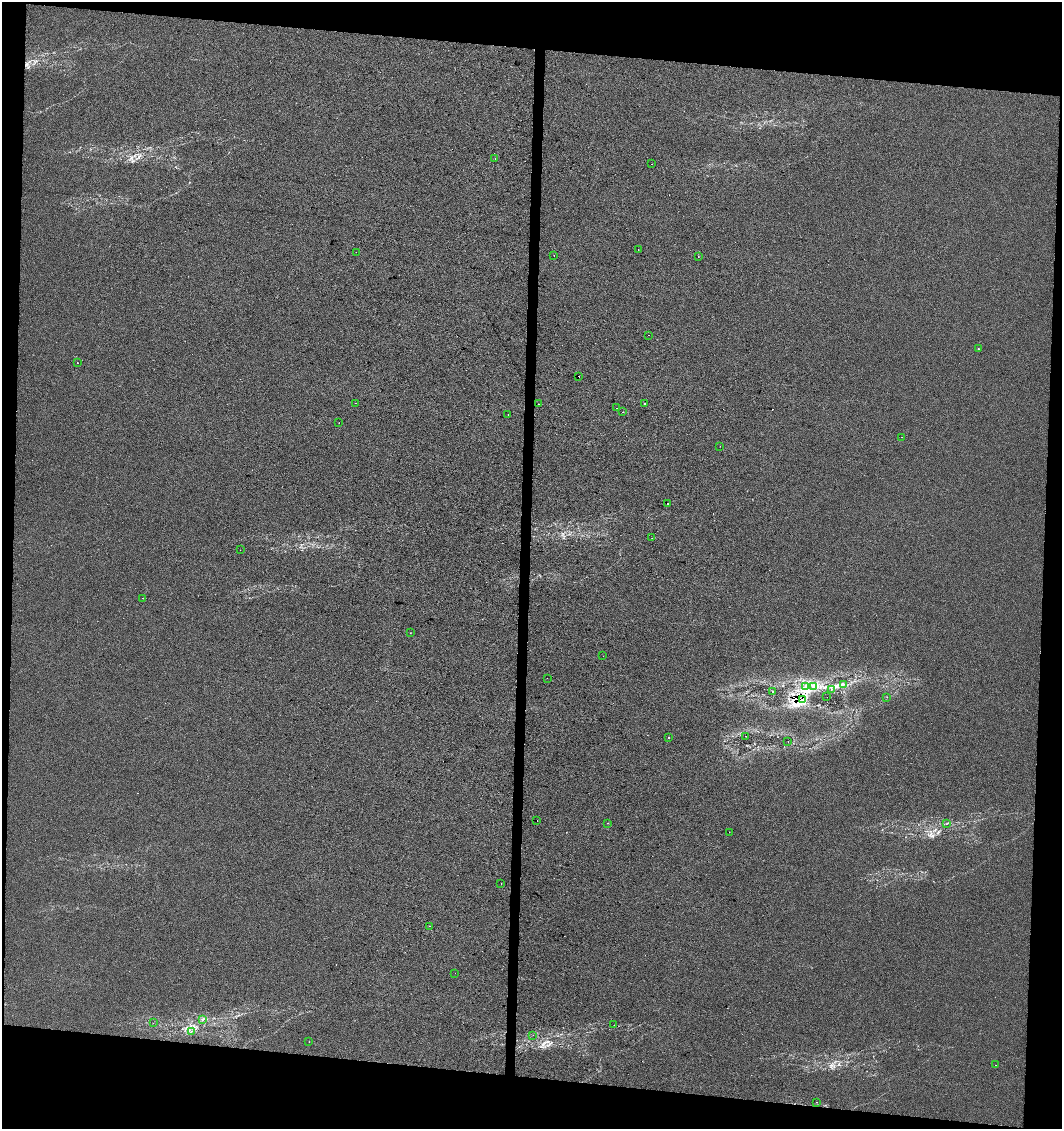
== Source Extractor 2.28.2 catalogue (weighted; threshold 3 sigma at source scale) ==
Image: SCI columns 284-4523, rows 1-4507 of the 4750 x 4514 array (HDU 1 of 3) = the unmasked area's bounding box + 8 px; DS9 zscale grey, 4 x 4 block average (1 PNG px = mean of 4 x 4 image px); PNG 1064 x 1131 px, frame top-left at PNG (2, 2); each listed source drawn as its Kron ellipse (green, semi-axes under 4 px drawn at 4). Shown black and unused: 12% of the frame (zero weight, under 2 of 3 exposures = <1% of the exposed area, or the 3 px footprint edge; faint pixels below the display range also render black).
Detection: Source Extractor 2.28.2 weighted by HDU 2 'WHT'. Background 8.29e-04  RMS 0.0059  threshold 0.0267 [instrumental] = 3 sigma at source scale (4.5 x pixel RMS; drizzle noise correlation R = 1.50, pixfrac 1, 0.0396/0.0396 arcsec/px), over >= 5 px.
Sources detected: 63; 11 cosmic-ray / hot-pixel residue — neither listed nor drawn; the other 52 listed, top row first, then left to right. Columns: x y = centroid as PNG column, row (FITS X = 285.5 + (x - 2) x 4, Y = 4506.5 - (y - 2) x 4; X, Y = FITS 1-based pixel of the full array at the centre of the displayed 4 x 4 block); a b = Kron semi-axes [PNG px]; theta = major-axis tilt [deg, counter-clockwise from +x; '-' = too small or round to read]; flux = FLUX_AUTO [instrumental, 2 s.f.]
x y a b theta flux
495 158 2 2 - 3.3
652 164 2 2 - 1
638 250 2 2 - 0.87
356 252 2 2 - 0.41
554 255 2 2 - 0.59
698 257 2 2 - 0.82
648 335 2 2 - 2
978 348 2 2 - 1.3
77 363 2 2 - 5.8
579 376 2 2 - 2.7
356 403 2 2 - 0.69
538 404 2 2 - 2.6
645 404 2 2 - 4.2
617 408 2 2 - 3.2
623 412 2 2 - 2.5
508 415 2 2 - 2.5
339 423 2 2 - 3.2
901 437 2 2 - 1
720 446 2 2 - 0.5
667 503 2 2 - 3.4
652 538 2 2 - 2.2
240 550 2 2 - 0.57
143 598 2 2 - 2.6
410 633 2 2 - 3.4
603 656 2 2 - 0.51
547 678 2 2 - 2.7
844 684 2 2 - 1.2
814 686 3 2 - 3.7
806 687 3 2 - 4
831 689 2 2 - 2
772 691 2 2 - 2.4
827 697 2 2 - 1.1
887 697 2 2 - 1.6
802 700 3 3 - 6.5
745 736 2 2 - 0.77
668 738 2 2 - 7.3
788 741 2 2 - 0.51
537 821 2 2 - 3.2
607 823 2 2 - 1.4
946 824 2 2 - 0.93
729 832 2 2 - 1.3
501 884 2 2 - 7
430 926 2 2 - 5.1
455 973 2 2 - 0.72
203 1020 2 2 - 0.92
153 1023 2 2 - 0.88
614 1025 2 2 - 0.72
191 1031 2 2 - 0.97
533 1035 2 2 - 2.9
309 1042 2 2 - 2.6
995 1065 2 2 - 1.4
817 1102 2 2 - 1.4
Overlapping masked pixels (flux is a lower limit): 1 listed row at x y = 802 700
Diffuse or blended objects may show on this block-average render without a row.